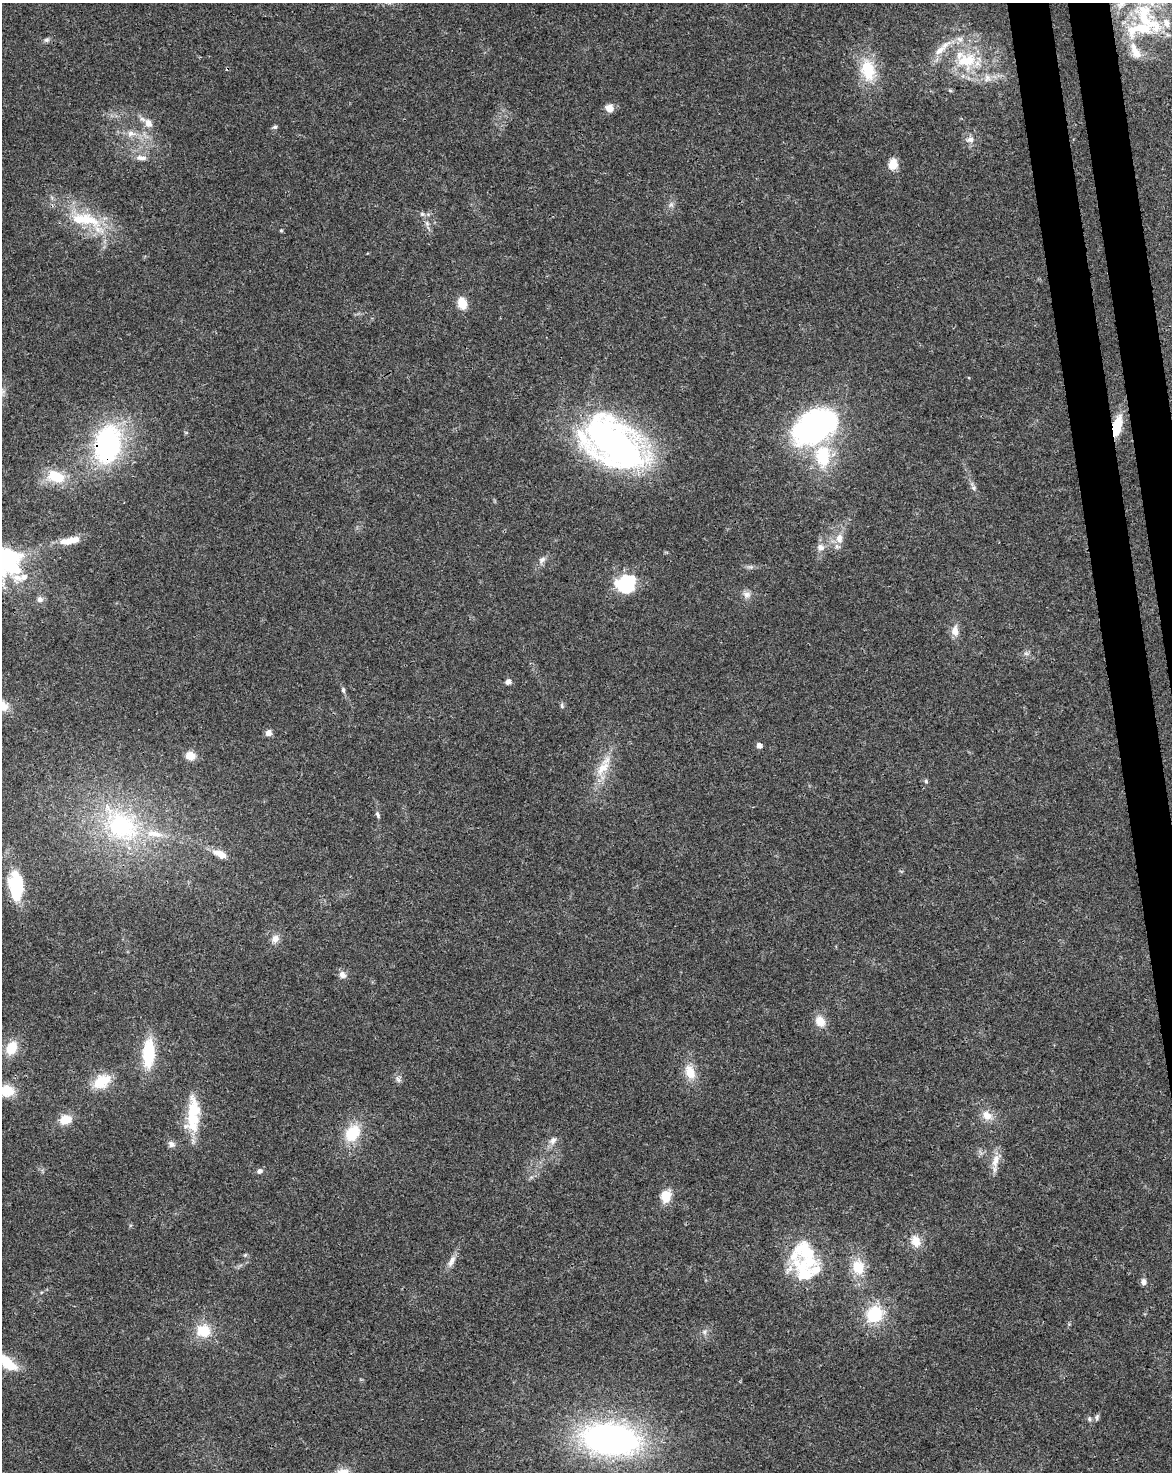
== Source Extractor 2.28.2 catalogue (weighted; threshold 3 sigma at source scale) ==
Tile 6 of 4 x 3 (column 2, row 2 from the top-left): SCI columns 1226-2395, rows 1538-3007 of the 4791 x 4502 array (HDU 1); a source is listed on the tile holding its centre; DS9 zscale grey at full resolution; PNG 1174 x 1474 px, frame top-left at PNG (2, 3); no overlay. Shown black and unused: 4% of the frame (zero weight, under 3 of 4 exposures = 5% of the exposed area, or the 3 px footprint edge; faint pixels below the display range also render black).
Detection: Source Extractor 2.28.2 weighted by HDU 2 'WHT'; one run over the whole footprint, this tile lists its part. Background 0.0306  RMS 0.0036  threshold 0.0162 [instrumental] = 3 sigma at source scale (4.5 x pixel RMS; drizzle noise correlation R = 1.50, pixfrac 1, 0.0396/0.0396 arcsec/px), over >= 5 px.
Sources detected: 93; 1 inside a brighter object's white glare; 1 cosmic-ray / hot-pixel residue — not listed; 9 inside a brighter listed object's ellipse — not listed separately; the other 82 listed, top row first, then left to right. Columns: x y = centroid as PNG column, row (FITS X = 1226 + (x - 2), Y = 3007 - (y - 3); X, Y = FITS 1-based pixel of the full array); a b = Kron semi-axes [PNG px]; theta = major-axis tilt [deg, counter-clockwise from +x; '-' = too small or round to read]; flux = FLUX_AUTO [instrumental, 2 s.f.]
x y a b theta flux
1144 16 43 27 -79 32
959 39 10 5 -26 1.4
47 40 8 6 1 0.91
940 50 20 8 38 4.5
967 60 31 19 8 16
868 70 29 18 -81 14
987 78 11 8 89 2.1
950 90 6 4 -20 0.47
609 108 9 8 - 3.1
148 123 13 10 -67 3.1
275 127 6 5 - 0.72
131 133 12 8 0 2.6
970 139 10 8 21 2
141 158 15 7 -2 2.3
893 164 13 10 72 3.8
671 204 6 6 - 1
422 214 7 6 - 0.93
84 219 50 17 -9 19
427 223 8 6 -69 1
281 230 6 4 0 0.38
462 303 13 9 -72 5.6
2 393 14 5 50 1.6
815 426 57 37 31 73
1117 426 25 10 78 9
614 443 68 39 -32 150
108 444 39 25 80 61
56 476 25 15 -18 10
974 488 6 4 -89 0.79
839 538 16 11 90 4
70 540 27 8 11 6.1
820 547 10 8 -23 2.1
542 560 12 7 46 1.8
751 567 9 4 5 0.9
17 578 17 11 -20 4.5
625 584 21 18 25 21
747 595 11 9 -3 2.1
40 599 8 8 - 1.5
955 631 14 9 90 3.2
1026 653 6 6 - 0.91
508 681 7 6 - 1.4
343 690 7 5 -81 0.8
562 706 7 5 -79 0.69
268 733 7 7 - 1.7
759 745 5 5 - 2.4
190 756 10 8 -6 4.5
603 768 25 12 47 6.9
926 781 6 5 - 0.58
378 815 9 5 -65 0.82
121 826 53 39 -35 49
220 854 20 8 -24 4.6
16 886 36 18 -83 19
275 939 11 9 65 2.4
342 975 9 8 - 2.1
820 1021 13 10 -57 4.7
11 1048 15 12 65 7.8
148 1053 28 12 88 18
690 1072 18 12 -68 6.4
398 1079 11 5 -65 1.1
102 1081 23 14 32 9.1
7 1091 13 11 -9 9.1
193 1114 45 17 85 16
987 1115 15 11 -38 4
65 1119 12 10 13 5.8
352 1133 21 16 55 12
553 1140 10 8 48 1.9
171 1144 10 7 -36 1.6
995 1161 22 9 77 4.2
259 1171 6 5 - 1.3
665 1196 11 9 87 7.7
916 1241 14 11 -66 4.6
805 1252 48 30 -57 24
245 1255 6 4 45 0.46
451 1261 18 7 65 2.6
858 1267 17 13 -82 8.5
1143 1281 8 7 - 1.3
874 1314 18 16 44 15
203 1331 17 16 - 8.8
704 1332 6 6 - 0.93
8 1362 26 15 -45 9.3
1097 1417 8 6 75 0.84
1089 1419 7 5 -71 0.76
610 1439 53 28 -7 130
Overlapping masked pixels (flux is a lower limit): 2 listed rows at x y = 1117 426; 108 444
Isophote crosses this tile's border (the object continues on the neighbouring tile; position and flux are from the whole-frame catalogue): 2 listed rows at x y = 2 393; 7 1091